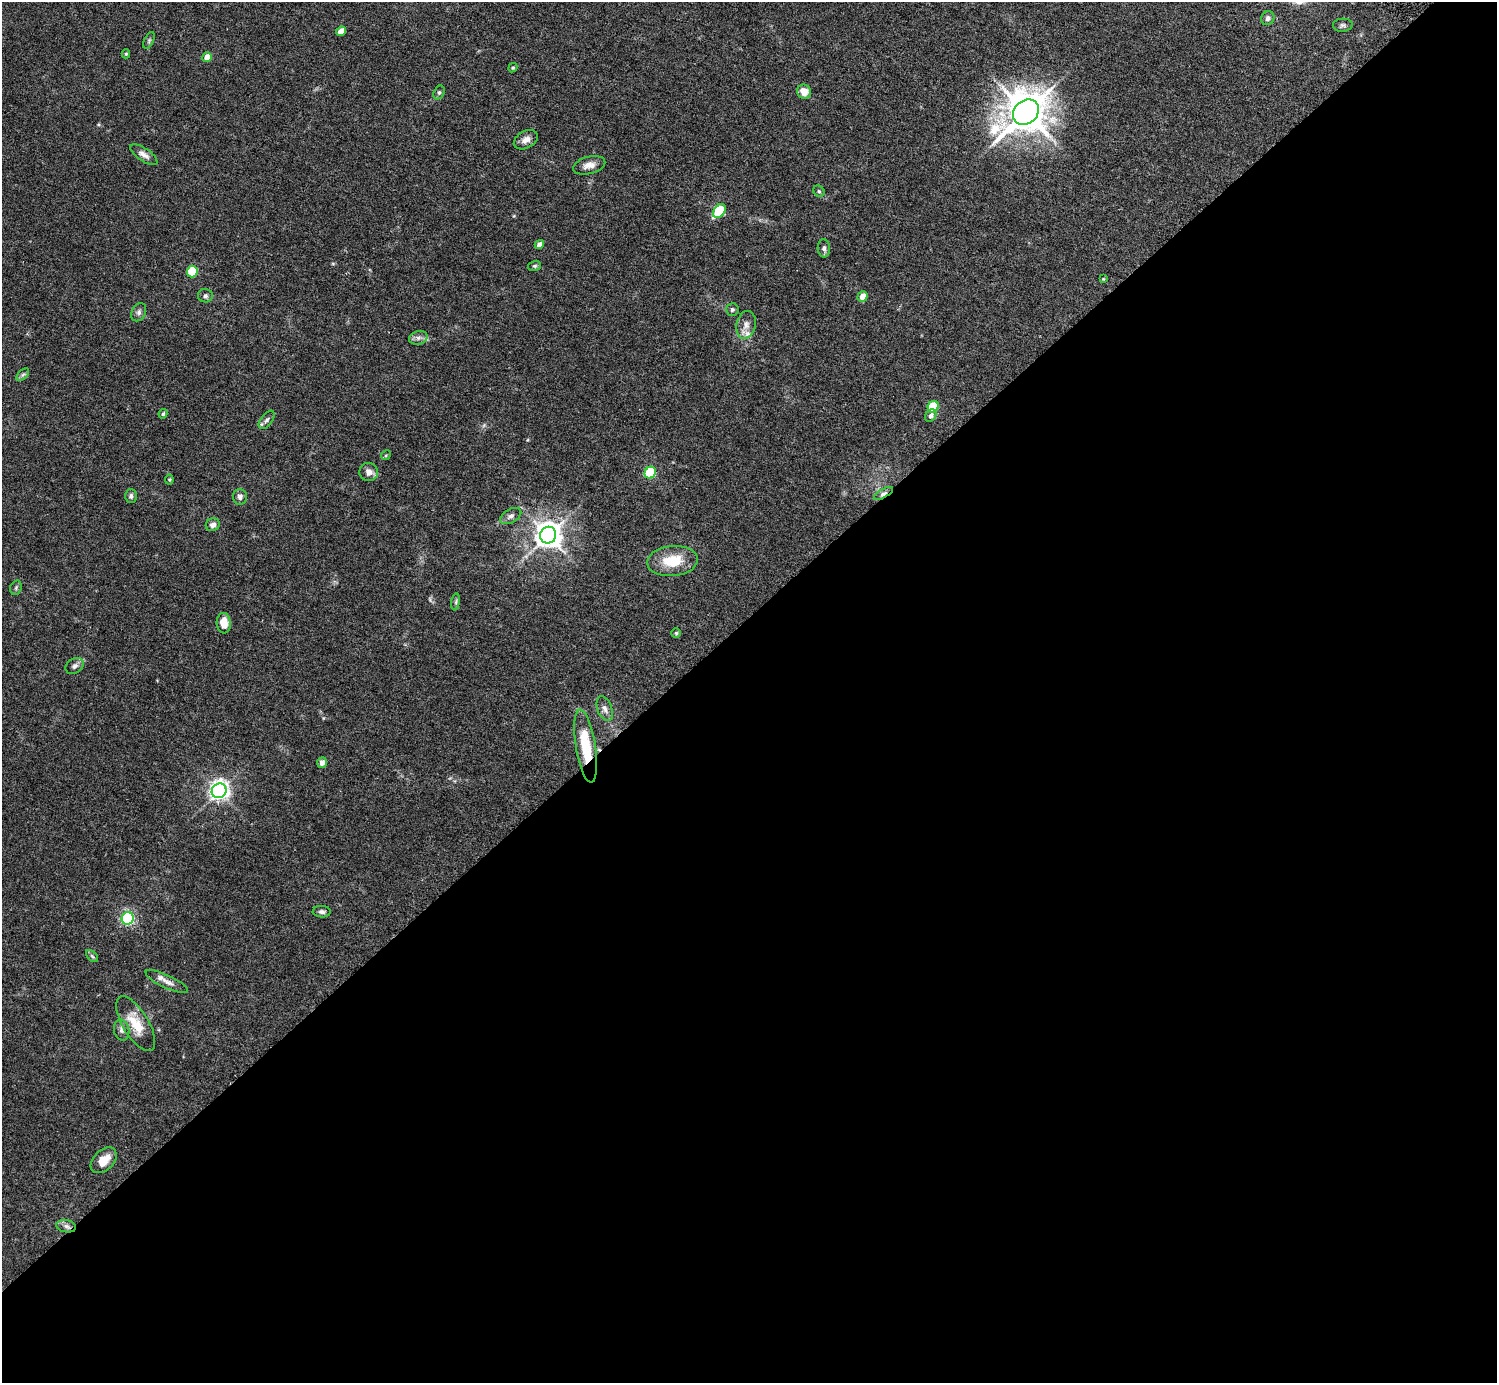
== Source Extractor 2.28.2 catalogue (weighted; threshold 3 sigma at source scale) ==
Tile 15 of 4 x 4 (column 3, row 4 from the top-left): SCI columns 3036-4530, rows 200-1580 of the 6030 x 6027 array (HDU 1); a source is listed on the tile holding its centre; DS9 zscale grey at full resolution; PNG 1499 x 1385 px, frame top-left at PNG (2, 2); each listed source drawn as its Kron ellipse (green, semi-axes under 4 px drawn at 4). Shown black and unused: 55% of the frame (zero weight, under 5 of 9 exposures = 3% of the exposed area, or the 3 px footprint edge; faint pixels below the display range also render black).
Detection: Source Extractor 2.28.2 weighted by HDU 2 'WHT'; one run over the whole footprint, this tile lists its part. Background 0.0325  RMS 0.0026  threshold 0.0107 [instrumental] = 3 sigma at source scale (4.09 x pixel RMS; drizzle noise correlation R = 1.36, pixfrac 0.8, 0.05/0.05 arcsec/px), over >= 5 px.
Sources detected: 61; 2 inside a brighter listed object's ellipse — not listed separately; the other 59 listed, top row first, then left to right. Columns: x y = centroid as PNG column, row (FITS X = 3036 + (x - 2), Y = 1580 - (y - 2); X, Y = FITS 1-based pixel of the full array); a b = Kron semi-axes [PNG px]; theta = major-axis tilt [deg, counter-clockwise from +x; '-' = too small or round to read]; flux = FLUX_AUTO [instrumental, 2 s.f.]
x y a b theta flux
1268 18 7 6 - 0.78
1343 25 10 6 3 0.71
341 31 5 4 - 2.5
149 40 9 5 64 0.45
126 54 4 4 - 0.3
207 57 5 4 - 2.8
513 68 5 4 - 0.3
439 92 7 5 63 0.5
804 92 7 6 - 2.6
1026 112 14 11 41 760
526 140 13 8 30 1.5
144 155 16 6 -34 1.3
589 165 16 8 14 1.8
819 191 6 5 - 0.35
719 211 7 5 49 14
539 244 5 4 - 1.1
824 248 9 6 -86 0.79
535 266 6 5 - 0.39
192 272 6 5 - 11
1103 279 4 3 - 0.2
205 296 7 6 - 0.68
862 296 5 5 - 2.4
732 310 6 6 - 0.5
139 312 9 7 64 0.86
746 325 14 9 78 1.7
418 338 9 7 14 0.97
23 375 8 4 44 0.53
933 407 6 5 - 13
163 414 4 4 - 0.38
931 416 7 5 55 0.87
267 420 11 5 52 0.78
386 455 5 4 - 0.29
369 472 9 9 - 1.4
650 473 6 5 - 20
169 480 5 4 - 0.27
883 493 11 4 31 0.81
131 496 7 6 - 0.69
240 497 8 7 - 0.83
511 516 11 6 30 0.98
213 525 7 6 - 1
548 535 8 8 - 290
672 561 25 15 5 7.5
16 588 7 5 70 0.47
456 602 8 4 82 0.47
224 623 10 7 -86 3.3
676 633 4 4 - 0.31
75 666 10 7 31 0.85
605 709 13 7 -69 1.3
586 746 37 10 -81 10
322 763 5 4 - 1.4
219 791 7 7 - 130
322 912 9 5 -3 0.7
128 918 6 6 - 44
92 956 7 4 -45 0.42
167 982 23 6 -25 1.6
136 1024 31 13 -59 6.3
122 1030 10 7 -77 1.1
104 1160 15 10 45 3.7
66 1226 10 6 -11 1
Overlapping masked pixels (flux is a lower limit): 2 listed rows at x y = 883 493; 586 746